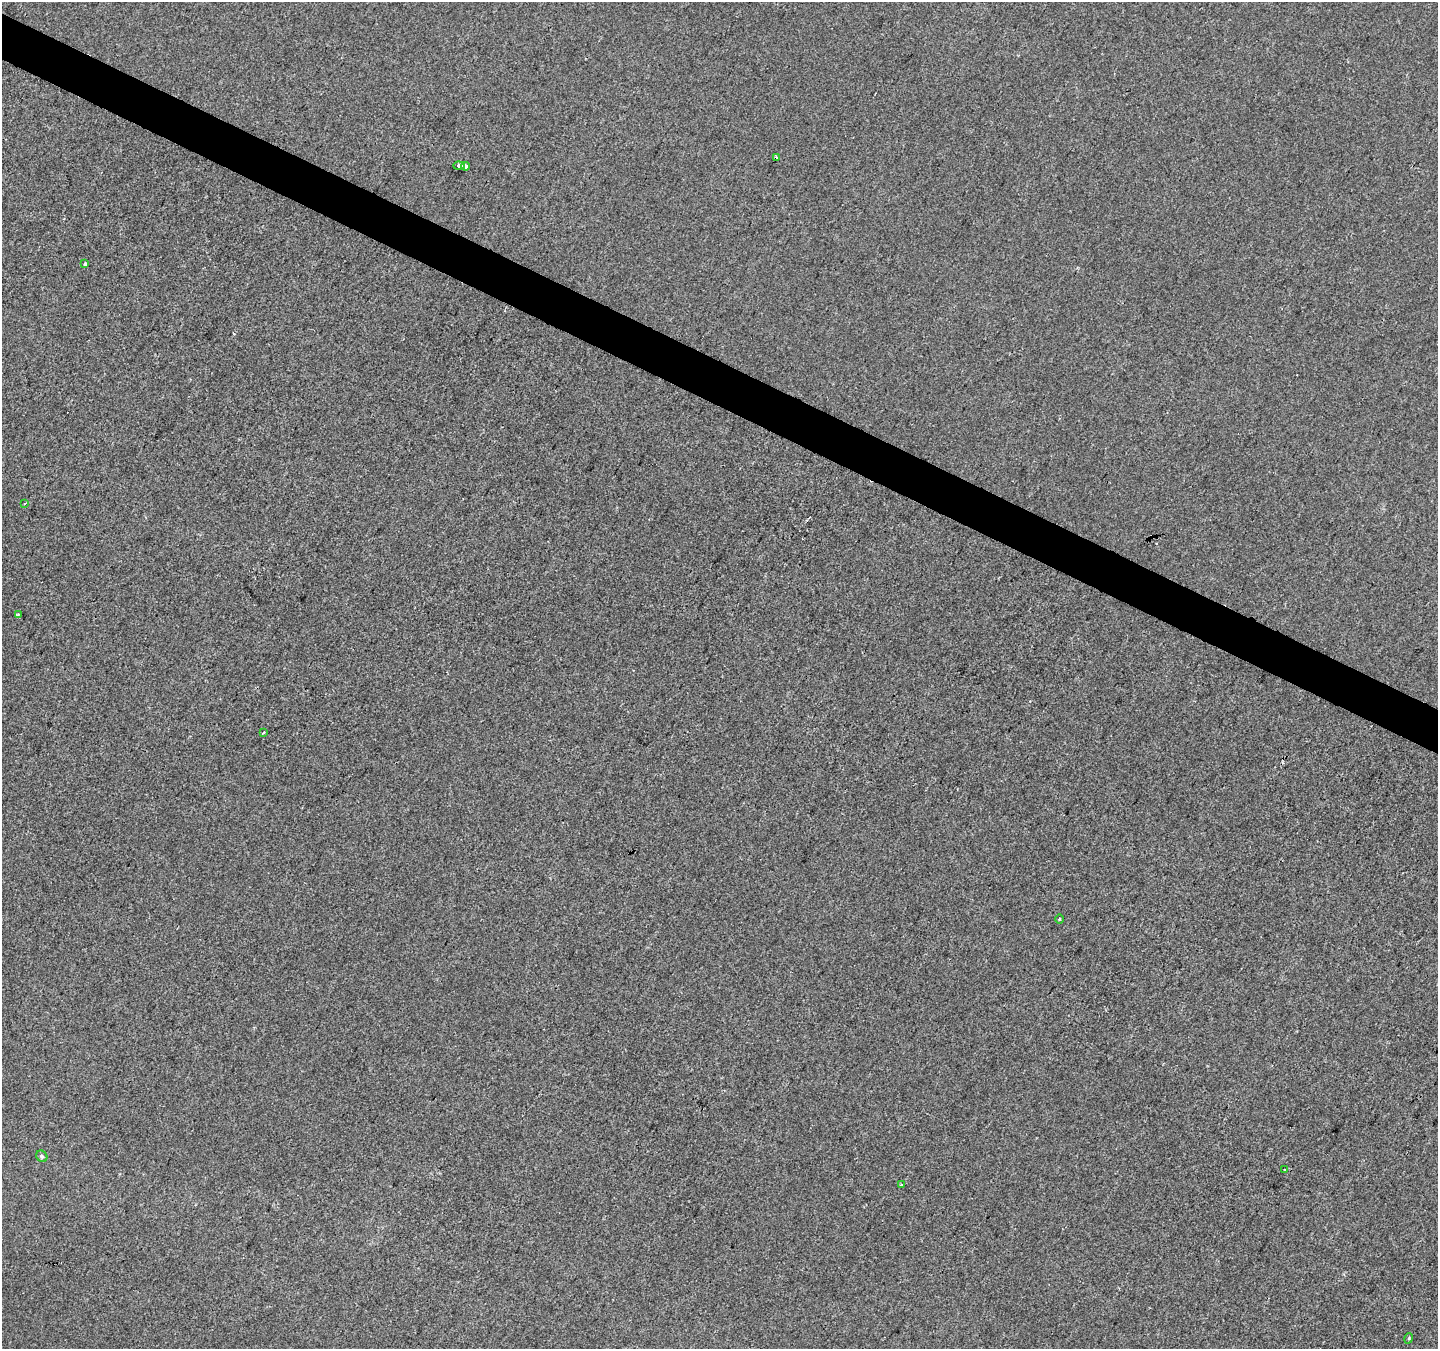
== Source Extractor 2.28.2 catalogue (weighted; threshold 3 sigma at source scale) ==
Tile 11 of 4 x 4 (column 3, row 3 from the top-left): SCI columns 2880-4315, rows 1612-2958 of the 5752 x 5851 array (HDU 1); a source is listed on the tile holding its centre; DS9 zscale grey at full resolution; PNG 1440 x 1351 px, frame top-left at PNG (2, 2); each listed source drawn as its Kron ellipse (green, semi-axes under 4 px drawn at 4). Shown black and unused: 3% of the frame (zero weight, under 2 of 3 exposures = <1% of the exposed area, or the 3 px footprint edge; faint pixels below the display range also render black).
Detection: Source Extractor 2.28.2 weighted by HDU 2 'WHT'; one run over the whole footprint, this tile lists its part. Background -3.62e-04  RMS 0.0045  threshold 0.0203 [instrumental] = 3 sigma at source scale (4.5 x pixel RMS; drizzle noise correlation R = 1.50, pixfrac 1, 0.0396/0.0396 arcsec/px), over >= 5 px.
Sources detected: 13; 1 cosmic-ray / hot-pixel residue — neither listed nor drawn; the other 12 listed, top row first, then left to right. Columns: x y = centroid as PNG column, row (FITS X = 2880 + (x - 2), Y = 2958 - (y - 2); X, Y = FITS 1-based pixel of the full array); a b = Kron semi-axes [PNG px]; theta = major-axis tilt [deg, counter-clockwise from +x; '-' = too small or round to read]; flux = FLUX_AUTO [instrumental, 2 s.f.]
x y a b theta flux
776 157 3 3 - 1.4
459 166 6 3 -2 25
465 166 4 3 - 13
85 264 4 3 - 1.5
25 504 4 2 - 0.49
18 614 4 3 - 0.46
264 732 3 2 - 0.47
1060 919 4 3 - 0.54
42 1156 6 5 - 0.88
1284 1170 3 3 - 1.2
901 1185 3 3 - 0.71
1409 1338 5 3 - 0.45